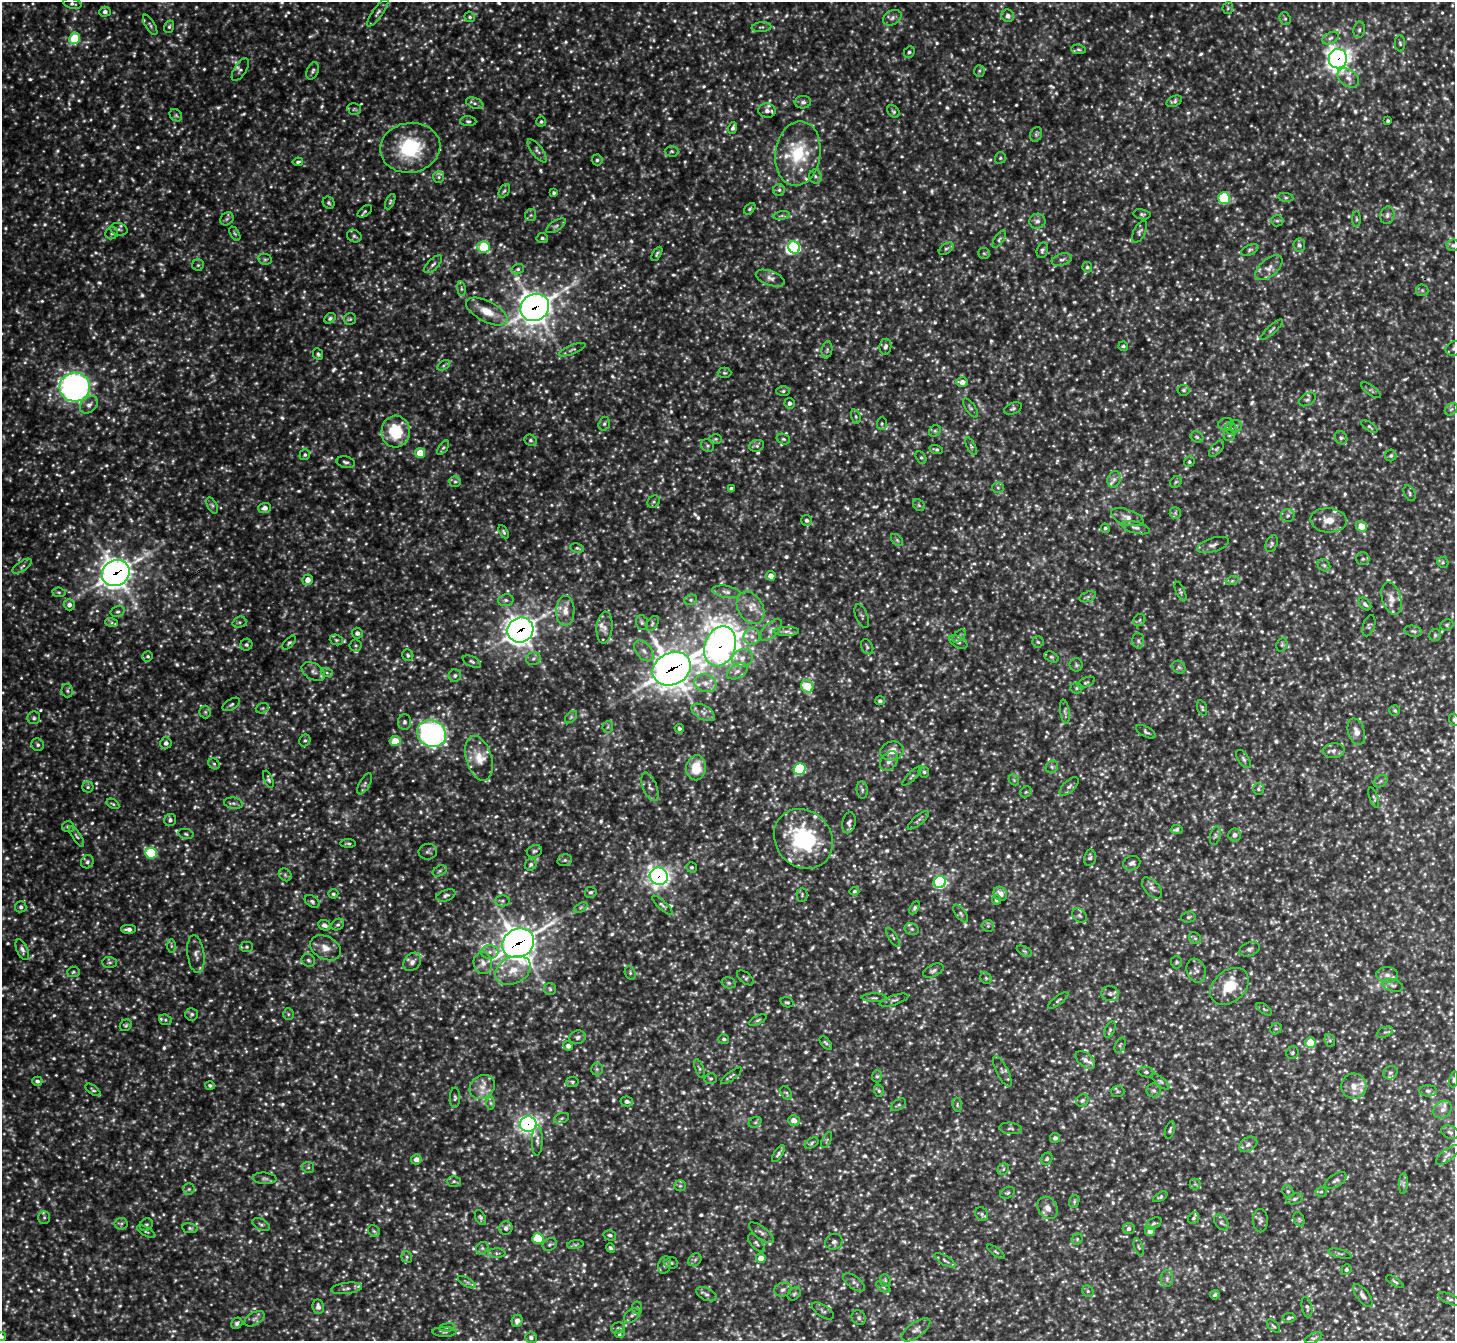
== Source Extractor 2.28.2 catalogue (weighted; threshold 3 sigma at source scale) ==
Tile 7 of 4 x 4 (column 3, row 2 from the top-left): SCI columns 2910-4362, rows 2974-4312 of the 5816 x 5808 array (HDU 1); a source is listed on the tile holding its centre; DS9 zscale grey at full resolution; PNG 1457 x 1343 px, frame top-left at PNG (2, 2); each listed source drawn as its Kron ellipse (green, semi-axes under 4 px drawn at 4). Shown black and unused: <1% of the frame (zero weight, under 2 of 3 exposures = <1% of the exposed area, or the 3 px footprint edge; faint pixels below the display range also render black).
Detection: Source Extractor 2.28.2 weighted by HDU 2 'WHT'; one run over the whole footprint, this tile lists its part. Background 0.204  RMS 0.021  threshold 0.095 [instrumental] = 3 sigma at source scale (4.5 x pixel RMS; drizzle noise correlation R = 1.50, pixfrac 1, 0.05/0.05 arcsec/px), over >= 5 px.
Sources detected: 1712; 59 too faint to see at this stretch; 1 inside a brighter object's white glare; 2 long thin detections or spike segments (spike, bleed or trail) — neither listed nor drawn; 32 inside a brighter listed object's ellipse — not listed separately; of the other 1618, all 500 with FLUX_AUTO >= 3.76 (the completeness limit of this list) listed and drawn (1118 fainter detections not listed), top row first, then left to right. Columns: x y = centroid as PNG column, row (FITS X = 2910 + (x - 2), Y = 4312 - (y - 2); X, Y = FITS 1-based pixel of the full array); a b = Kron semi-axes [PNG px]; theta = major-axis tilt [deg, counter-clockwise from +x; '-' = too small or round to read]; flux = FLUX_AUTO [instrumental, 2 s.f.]
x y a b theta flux
72 4 9 5 -13 5.5
1228 8 6 5 - 4.2
105 12 5 5 - 7.9
378 12 17 5 55 8.4
1008 16 6 6 - 11
470 17 5 5 - 3.9
892 18 10 7 30 8.7
1285 19 6 5 - 4.2
150 25 11 4 -59 5
169 27 6 5 - 4.3
762 27 10 5 6 5.2
1359 30 8 5 80 5.4
75 38 6 5 - 87
1330 38 9 5 27 6.7
1400 43 8 5 -87 4.2
1078 49 7 4 -6 4.5
909 52 6 5 - 5.2
1338 59 9 9 - 1300
240 70 13 6 57 6.4
313 71 9 5 68 5.4
979 71 6 5 - 3.9
1348 78 12 8 -36 14
1174 101 8 5 25 5.1
803 102 8 6 5 6.4
475 103 9 5 -22 6.3
354 109 7 5 -14 4
767 111 8 7 - 11
894 112 7 5 -45 3.9
176 115 7 5 -45 4.4
468 121 8 5 -2 4.4
1388 121 3 3 - 4
541 122 5 5 - 4.4
733 128 6 4 73 6.1
1036 134 7 5 69 4.9
410 148 30 25 9 150
537 151 14 5 -52 8
672 151 7 5 -1 4
798 154 32 22 82 110
1000 158 6 5 - 3.9
597 160 5 5 - 4.3
298 162 5 3 - 4.2
439 177 6 5 - 4.5
815 177 7 6 - 5.5
779 190 6 5 - 4.7
504 191 7 5 57 4.2
554 193 4 3 - 3.8
1286 197 8 4 -8 3.9
1224 198 6 6 - 170
390 202 8 4 64 4
329 203 6 5 - 4.7
750 209 7 4 46 4
365 211 8 4 37 3.8
1142 214 8 5 -10 4.9
531 215 6 5 - 3.9
1387 215 9 7 76 7.6
782 216 8 4 8 4.4
227 219 7 6 - 5.2
1356 219 8 4 -89 4.3
1037 221 8 7 - 9.1
1277 221 6 5 - 3.9
556 226 11 5 33 6.5
119 229 9 6 -15 6.5
1140 232 12 6 62 5.9
112 233 6 6 - 5
235 234 8 4 -58 4.3
354 236 7 6 - 4.7
542 238 5 5 - 5.1
999 239 10 4 57 4.8
1299 245 6 6 - 7.3
1453 245 6 5 - 4.7
484 247 6 5 - 110
794 247 6 5 - 210
946 249 8 5 34 4.5
1042 250 8 5 76 5.7
1250 250 9 5 25 5
984 253 6 5 - 4
657 254 8 3 60 4
265 259 7 5 -10 4
1062 260 10 6 17 8.5
433 264 11 5 44 6.6
198 265 6 5 - 3.9
1087 267 5 5 - 4.7
1269 268 16 9 40 15
518 269 6 5 - 4.2
770 278 15 7 -20 13
461 289 7 4 -82 4
1422 290 6 6 - 4.3
535 307 15 13 32 2600
487 311 23 10 -27 40
330 318 6 4 30 4.7
350 319 6 6 - 4
1272 330 14 3 42 5.1
1123 346 5 4 - 4.1
885 347 8 6 83 7
1454 348 9 7 22 8.3
572 350 14 4 22 6.1
827 350 8 5 81 5.1
318 354 6 5 - 4.1
444 365 7 4 31 4.2
724 373 7 5 -1 3.9
962 382 6 4 -3 15
75 387 15 14 - 820
1184 390 6 5 - 4
1371 390 11 5 -36 5.1
783 391 7 5 1 4.8
1307 399 9 6 30 5.9
790 403 5 5 - 7.6
89 405 10 7 43 11
970 408 11 4 -55 5.1
1013 409 9 5 22 5
1451 409 7 5 43 5
856 416 7 4 -71 3.9
604 424 7 5 74 4.9
882 424 6 5 - 4.2
1226 424 7 6 - 5.2
1236 426 6 6 - 5.2
1369 426 9 4 -34 4.5
1231 429 7 5 -66 5.5
935 431 6 5 - 3.8
396 432 16 14 86 89
1229 435 6 5 - 4
1197 437 7 5 -28 4.7
1341 438 7 6 - 5.1
716 439 6 5 - 3.9
783 439 7 5 -15 4.2
530 440 6 5 - 4.6
708 446 7 6 - 4.4
757 446 7 6 - 5.5
971 446 9 4 -64 4.4
443 448 8 4 54 4.1
936 449 7 4 -18 4.5
1217 449 10 5 48 5.4
420 453 5 5 - 57
305 455 6 5 - 4.1
1391 455 6 5 - 4.5
921 457 7 5 -61 3.8
346 462 9 5 -12 5.7
1189 462 5 5 - 3.8
1114 479 8 6 72 7.7
455 481 6 5 - 4.5
1176 482 6 5 - 3.9
998 487 6 5 - 4.9
731 488 4 4 - 4.3
1410 493 8 5 -64 4.8
654 502 7 5 43 4.8
212 505 9 5 -63 5
919 505 6 5 - 3.8
265 508 6 5 - 11
1175 513 6 5 - 4.2
1288 516 7 6 - 6.2
1127 517 17 7 -18 17
807 520 5 5 - 5.9
1328 520 18 12 -3 29
1361 526 5 5 - 29
1105 528 4 4 - 4.5
1136 528 15 5 -14 10
504 532 7 4 -59 3.9
897 540 7 4 -45 4.4
1272 544 9 5 68 5.4
1213 545 16 7 16 10
577 548 7 4 -11 4.2
1363 559 6 6 - 6
1443 562 6 5 - 3.8
1324 565 7 5 -43 5
22 566 11 5 34 6.4
116 573 14 12 31 2000
771 576 5 4 - 16
308 580 5 5 - 16
1232 581 6 4 18 4.2
59 592 6 4 -7 3.9
727 592 14 6 -10 11
1181 592 10 4 -65 4.6
1088 597 8 5 19 5.4
1391 598 17 9 -73 19
506 600 8 6 13 5.5
691 600 6 5 - 3.9
1365 604 7 5 -44 6.4
69 605 6 5 - 8.5
751 608 17 12 -59 27
565 611 15 9 90 20
118 612 7 5 15 5
862 616 12 6 -67 6.1
1139 620 7 5 48 4.2
239 622 7 5 19 4.3
112 623 6 4 -19 4.4
642 623 8 5 -74 5.1
652 623 8 5 55 5.3
1447 625 7 5 22 4.2
1369 626 11 6 72 4.8
605 627 16 8 85 12
520 630 13 12 - 1700
771 630 14 7 45 12
786 631 12 4 1 8.1
1413 631 9 5 -11 5.3
357 633 5 5 - 8.1
1435 635 6 6 - 4.7
752 636 8 8 - 12
959 636 8 4 45 4.8
336 640 7 5 -21 4
1138 641 8 6 -87 5.7
958 642 10 5 -28 6.8
1038 642 6 5 - 4
289 643 8 4 46 3.8
246 645 6 5 - 4.8
1282 645 7 5 69 4.3
356 646 6 6 - 4
720 646 20 15 70 1600
867 647 8 5 -62 4.6
644 651 12 7 -50 12
408 655 6 5 - 3.8
148 656 5 5 - 4.1
1051 657 7 5 -26 4.3
742 658 11 8 18 16
533 659 7 6 - 6.3
472 661 10 5 -27 5.2
1076 665 6 6 - 4.3
1179 667 7 5 -44 4.9
672 669 20 16 27 3500
313 671 13 8 -30 12
737 671 11 7 28 13
327 673 6 4 -19 3.8
455 675 6 6 - 5.5
1086 682 9 4 22 4.1
705 683 11 9 -16 20
807 686 7 6 - 58
1076 688 6 5 - 3.9
67 691 6 6 - 4.9
880 701 5 4 - 5
231 704 9 5 32 5.3
262 708 7 5 20 3.8
1202 708 8 4 -75 4.1
1395 710 5 5 - 4.1
1065 711 12 4 -82 6.1
205 712 6 6 - 4.3
703 712 13 7 -30 13
571 717 7 4 46 4.3
34 718 6 6 - 4.5
1454 720 6 5 - 3.8
404 722 8 6 89 6.5
608 727 6 5 - 4
679 729 5 4 - 5.2
1146 732 10 5 -29 5.3
1356 732 13 8 -72 16
432 734 15 13 -29 490
305 740 6 5 - 4.8
395 741 6 5 - 38
166 743 5 5 - 8.7
38 745 6 6 - 5.7
892 751 12 9 16 21
1334 751 11 7 5 10
479 758 23 12 -73 39
1244 759 10 5 -54 6.1
889 761 11 8 54 13
214 764 6 5 - 3.8
1052 767 6 5 - 4.8
696 768 12 9 83 50
800 769 6 5 - 200
924 772 6 5 - 4.5
912 776 13 4 45 5
268 779 9 4 -68 4.9
1014 780 6 4 -47 3.8
1381 781 7 5 36 4.6
365 784 11 5 61 6.8
1069 786 12 5 45 7.2
88 787 5 5 - 3.9
650 787 15 7 -68 9.7
1258 789 6 5 - 4.3
862 790 8 5 -83 5.2
1026 792 6 5 - 3.8
1374 798 11 4 -71 3.9
233 803 9 5 -9 6.5
113 804 7 4 -31 3.8
170 820 6 6 - 6.1
918 820 13 4 40 6.8
849 823 10 6 78 8.3
68 827 6 5 - 5.2
1176 830 6 4 11 5.4
186 834 8 5 -12 4.2
1235 835 6 6 - 10
77 836 12 4 -56 5.2
1215 836 9 5 77 5.2
803 839 31 27 -48 210
348 843 8 4 0 4.1
534 851 8 6 20 4.9
428 852 9 8 - 6.1
151 853 6 5 - 150
1090 858 8 5 78 5.7
565 860 7 5 14 5.1
87 862 7 6 - 5.8
1132 863 9 7 20 8
531 864 6 5 - 5.5
691 867 5 5 - 3.8
440 871 7 5 28 4.4
285 875 7 5 -46 4.9
659 876 9 8 - 920
940 882 6 6 - 290
1152 888 13 7 -48 10
854 891 5 4 - 3.9
591 892 6 5 - 4.9
333 894 5 4 - 4
1000 894 7 6 - 16
446 895 10 5 19 6.1
802 895 7 5 88 4
996 900 5 4 - 5.7
312 901 8 5 -34 4.9
502 901 7 5 0 5.4
662 905 13 3 -43 5.2
21 907 6 5 - 5.8
580 908 7 4 31 4.2
915 908 7 4 58 4.7
961 913 10 5 -54 5.5
1080 916 8 6 -44 6.2
1188 917 7 5 4 4.3
324 925 6 5 - 7.3
338 925 7 5 34 4.6
988 926 6 6 - 4.3
129 929 7 4 0 8.9
912 929 7 5 -22 5.8
893 937 11 4 -58 4.1
1195 938 6 5 - 4.4
518 943 16 14 29 2800
171 946 7 4 -89 3.9
247 947 6 5 - 3.9
325 948 16 11 -27 24
1249 949 10 6 23 6.8
22 950 11 5 -66 8
1024 951 8 4 -26 4.1
490 952 9 6 2 11
196 954 19 8 -82 15
308 960 7 6 - 5.1
110 962 7 5 0 4.4
412 962 10 8 47 11
1176 962 6 5 - 3.8
483 963 11 9 -79 15
513 970 19 13 25 43
933 971 11 6 25 6.9
1196 971 12 9 -69 10
73 972 6 5 - 3.9
630 973 7 5 -72 4.6
1387 975 11 7 -2 13
745 978 10 5 -39 4.5
986 978 6 5 - 3.8
729 983 7 5 -15 4.4
1393 985 10 6 -13 7.3
1229 986 22 15 41 56
550 989 6 6 - 4.3
1110 994 9 7 -7 7.7
874 998 12 3 0 5.1
894 1000 15 5 18 6.8
1058 1000 12 4 36 5
787 1002 7 5 -16 3.8
1264 1009 9 4 -35 3.9
192 1014 6 6 - 5.1
288 1014 6 5 - 4.1
165 1020 6 5 - 3.9
758 1020 9 4 26 4.3
126 1025 6 5 - 3.9
1276 1029 6 5 - 4.1
1110 1030 8 4 66 4.7
1385 1032 8 5 22 4.9
577 1037 8 6 17 6.6
724 1039 5 5 - 4.9
1330 1040 6 5 - 3.8
826 1043 8 4 -49 4.5
1310 1043 5 5 - 64
1120 1045 8 5 67 4.2
568 1046 5 4 - 8
1292 1053 6 6 - 4.1
1085 1060 11 6 -39 14
699 1068 10 4 -70 4
597 1069 6 6 - 5.3
1002 1071 17 6 -62 8.3
1146 1072 7 5 -11 5.3
1390 1073 7 6 - 6
732 1076 12 3 35 4
877 1076 6 5 - 3.9
711 1079 6 5 - 4
1454 1079 8 4 80 4
37 1081 5 4 - 6.5
1160 1081 11 4 -40 5.4
572 1082 6 5 - 3.8
210 1086 5 4 - 4
1354 1086 12 12 - 23
482 1087 13 11 38 24
93 1090 8 4 -36 3.8
1154 1090 7 7 - 6.4
879 1091 6 5 - 4.2
1118 1091 7 6 - 3.8
1428 1091 9 5 0 6.4
786 1093 7 5 -57 4.1
455 1098 10 5 89 5
1082 1100 7 6 - 5
627 1101 6 5 - 8.1
490 1103 6 4 -89 4.1
898 1105 8 5 33 4.4
957 1105 7 4 -83 3.9
1443 1110 10 8 38 13
561 1118 8 5 20 4.2
794 1120 6 5 - 15
755 1122 7 5 30 4
528 1124 8 7 - 750
1011 1128 11 5 -5 5.6
1170 1130 9 4 73 4.8
1450 1132 9 6 -21 7.1
1055 1138 5 5 - 7
537 1140 15 5 88 8.1
827 1140 9 4 63 4
812 1143 7 5 30 4.1
1248 1144 10 6 32 9.2
778 1154 9 4 57 5.7
1447 1155 14 6 38 9
1047 1159 6 5 - 4.3
416 1160 5 5 - 13
308 1167 6 5 - 4
1003 1169 6 5 - 3.8
265 1178 12 5 -5 6.5
1336 1180 12 6 31 7.9
454 1181 7 5 0 4.8
1403 1183 10 4 87 5.7
1195 1184 5 5 - 3.8
680 1186 6 5 - 4
189 1189 6 6 - 4
1288 1191 7 5 -67 4.6
1321 1192 5 5 - 3.9
1007 1193 8 5 24 4.1
1160 1197 8 4 28 4.2
1295 1199 8 5 18 5.6
1074 1201 7 5 71 3.8
1048 1208 12 9 -56 15
982 1214 7 6 - 4.4
44 1217 6 5 - 4.6
480 1217 8 5 -63 4.4
1194 1218 6 5 - 4.1
1299 1219 8 5 -66 4.2
1260 1221 11 7 -89 7.2
1221 1222 9 6 -50 5.4
1154 1223 9 5 30 5.2
121 1224 6 6 - 5.5
146 1225 7 5 41 4.6
261 1225 9 5 -26 5.3
190 1228 8 5 -11 4.1
506 1228 7 6 - 8.3
1129 1229 6 5 - 7.9
374 1231 6 5 - 4.2
1150 1231 5 4 - 13
146 1232 10 4 -30 4.2
761 1233 15 6 -38 9
610 1235 6 5 - 6
538 1239 5 5 - 100
1077 1239 6 5 - 3.9
834 1242 9 7 24 7.6
756 1243 11 5 -47 6.2
550 1244 7 6 - 5.1
575 1244 8 4 8 4.3
1139 1247 9 4 -71 4.4
482 1248 6 5 - 4.9
610 1248 5 4 - 4.1
996 1252 10 4 -36 3.8
497 1253 9 4 -1 4.6
1340 1254 12 3 -15 3.9
407 1257 6 5 - 4.1
761 1258 5 4 - 23
695 1260 7 6 - 5.1
945 1260 12 4 -30 7.1
671 1263 7 5 -4 4.1
665 1265 9 6 72 6.4
1346 1269 5 5 - 4.3
1167 1278 8 6 90 6.9
885 1280 6 5 - 3.9
467 1282 10 4 -29 4.8
854 1282 13 6 -36 8.1
1395 1282 10 3 -33 3.9
883 1287 8 4 -36 4.3
347 1288 15 5 7 9.6
783 1290 8 6 18 8.5
1088 1291 6 5 - 4.4
706 1294 11 6 -25 7.4
794 1294 7 5 45 4.1
1215 1295 5 4 - 3.9
1363 1295 14 6 -52 9.2
1449 1299 12 5 -25 6.1
318 1307 7 6 - 11
1307 1307 10 5 -79 6.1
637 1308 6 5 - 4.4
823 1311 12 6 -34 6.8
632 1315 9 6 42 6.7
859 1318 7 6 - 6
1289 1318 6 5 - 6
254 1319 11 6 30 7.9
517 1321 6 5 - 12
237 1323 6 5 - 5.2
1273 1326 8 4 -45 4
447 1327 8 4 8 4.8
618 1328 7 5 12 4.4
916 1330 17 7 36 11
444 1332 12 4 -2 5.2
619 1334 5 4 - 3.8
2 1337 4 4 - 4
531 1338 6 5 - 6.3
1314 1338 9 5 24 5.2
Overlapping masked pixels (flux is a lower limit): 9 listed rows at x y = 1338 59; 535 307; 116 573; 520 630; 720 646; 672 669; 659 876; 518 943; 528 1124
Isophote crosses this tile's border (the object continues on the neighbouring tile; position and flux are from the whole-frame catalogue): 5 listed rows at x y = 1453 245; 1454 348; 1454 720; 1454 1079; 2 1337